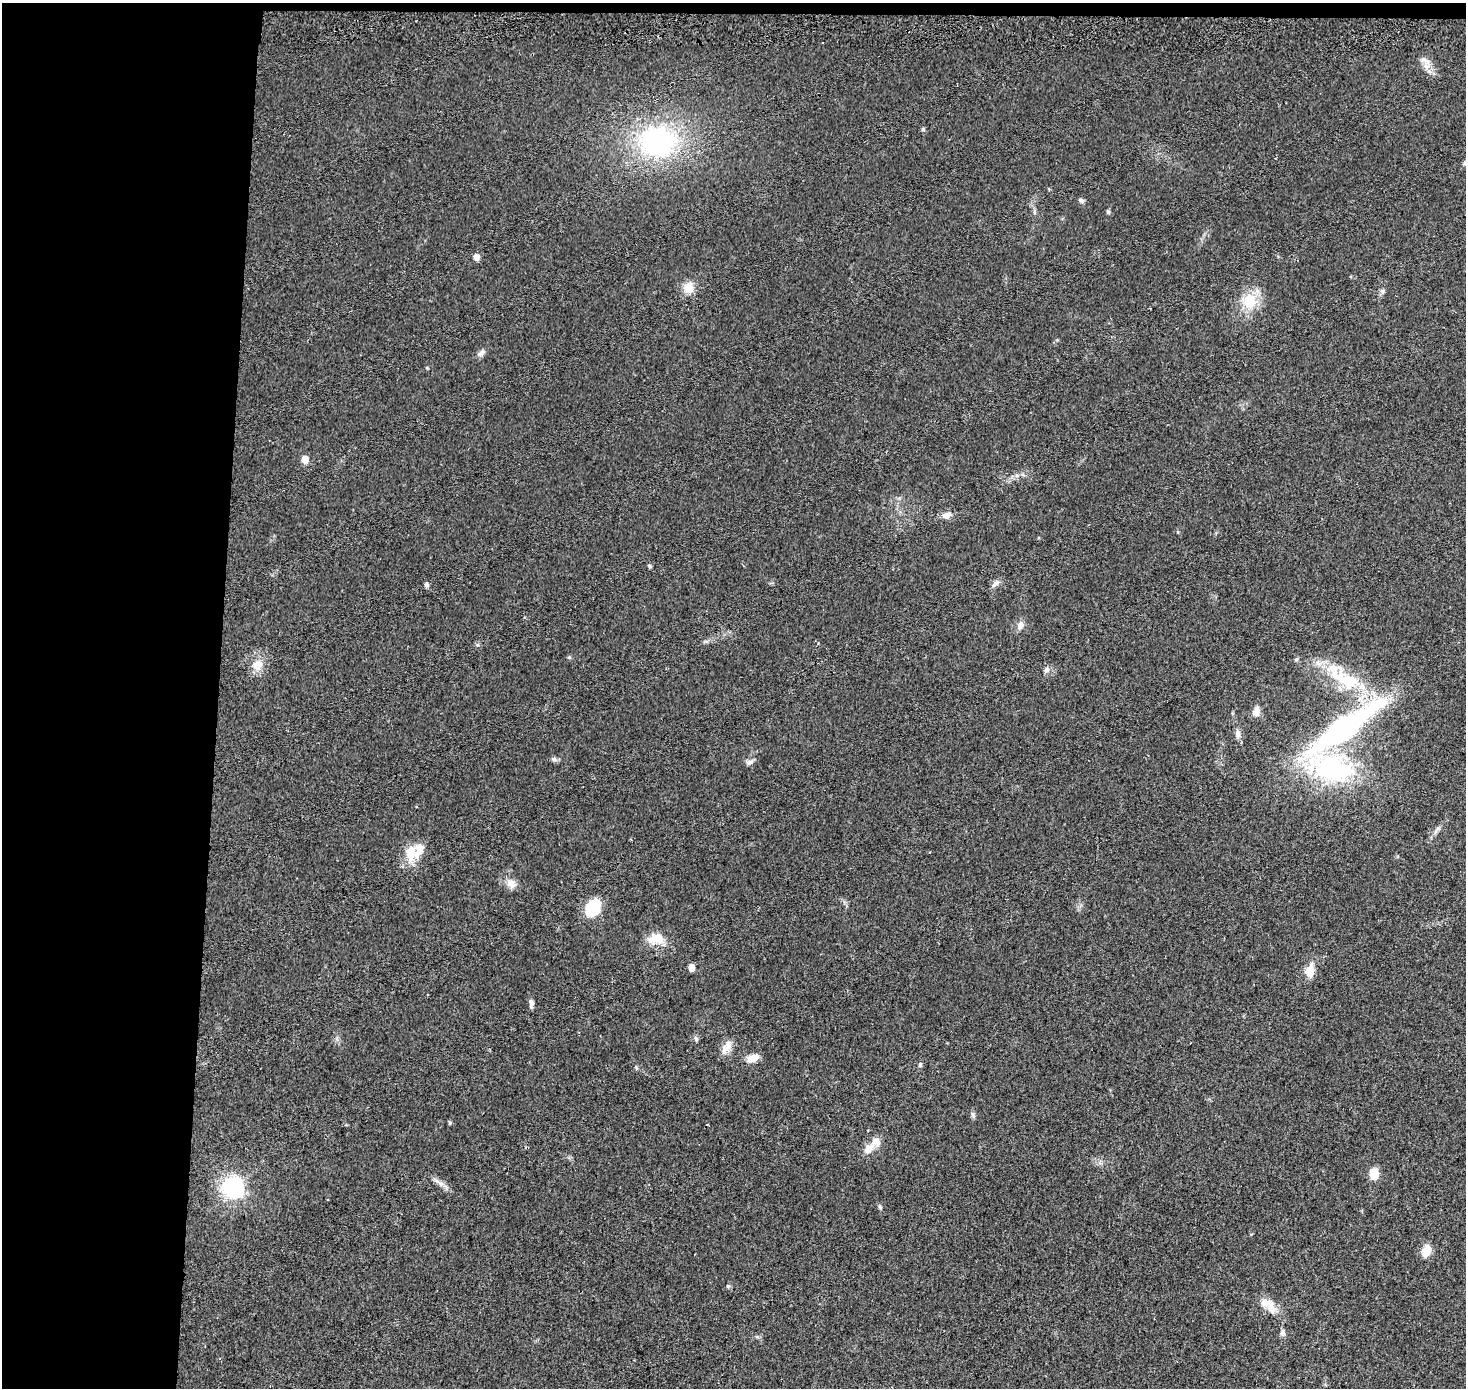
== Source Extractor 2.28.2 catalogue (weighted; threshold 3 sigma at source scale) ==
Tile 1 of 3 x 3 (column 1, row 1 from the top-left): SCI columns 9-1472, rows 3061-4446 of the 4401 x 4707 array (HDU 1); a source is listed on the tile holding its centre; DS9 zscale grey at full resolution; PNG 1468 x 1390 px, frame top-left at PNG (2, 3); no overlay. Shown black and unused: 16% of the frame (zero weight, under 2 of 3 exposures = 2% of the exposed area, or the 3 px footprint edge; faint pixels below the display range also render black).
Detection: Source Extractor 2.28.2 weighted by HDU 2 'WHT'; one run over the whole footprint, this tile lists its part. Background 0.0468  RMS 0.0074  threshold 0.0335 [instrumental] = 3 sigma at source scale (4.5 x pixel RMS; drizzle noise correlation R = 1.50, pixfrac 1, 0.0396/0.0396 arcsec/px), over >= 5 px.
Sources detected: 51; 5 inside a brighter listed object's ellipse — not listed separately; the other 46 listed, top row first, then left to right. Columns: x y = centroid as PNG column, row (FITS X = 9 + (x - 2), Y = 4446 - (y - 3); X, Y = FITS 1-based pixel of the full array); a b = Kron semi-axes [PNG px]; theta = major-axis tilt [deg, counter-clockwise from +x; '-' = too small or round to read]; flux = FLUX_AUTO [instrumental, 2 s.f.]
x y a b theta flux
1428 61 8 7 - 3.6
923 129 5 4 - 0.98
658 142 35 30 -4 110
1465 163 7 5 88 1.7
1081 200 8 5 -42 1.4
1034 212 6 4 -89 1.2
1108 212 5 4 - 1.4
476 257 7 6 - 3.4
688 288 12 11 - 9.1
1382 291 6 6 - 1.5
1250 301 23 18 -87 19
481 353 11 6 44 2.7
305 459 6 5 - 8.5
946 515 13 7 12 4.4
649 566 6 4 -48 1
995 583 13 5 35 2.6
426 585 7 6 - 1.7
1020 625 11 7 70 4
259 664 16 10 -90 7.3
1046 670 9 6 52 2.2
1345 680 53 19 -24 46
1256 712 13 8 71 4.6
1345 727 84 20 36 180
1238 734 11 6 89 3.2
554 759 6 5 - 1.5
750 762 13 5 24 2.2
1332 768 68 36 -15 90
1438 828 7 4 18 1.4
410 853 21 12 -87 13
511 883 14 10 -34 5.5
593 908 15 10 59 40
658 938 15 12 -21 12
691 968 5 5 - 6.5
1310 971 16 9 79 10
531 1003 11 5 -88 2.7
696 1039 7 5 -88 1.6
726 1048 21 9 58 6.3
753 1058 14 8 19 7.3
920 1065 7 5 70 1.1
870 1147 13 10 6 5.9
1374 1174 6 5 - 27
233 1187 8 7 - 380
880 1207 6 4 -46 1.1
1426 1251 13 9 66 8.6
1264 1302 40 9 -50 10
1282 1333 9 7 87 2.1
Isophote crosses this tile's border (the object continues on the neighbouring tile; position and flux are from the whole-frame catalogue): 1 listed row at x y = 1465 163
Unlisted compact peaks at least as high as the median listed source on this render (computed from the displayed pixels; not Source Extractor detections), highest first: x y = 569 657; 973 1114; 450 1122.